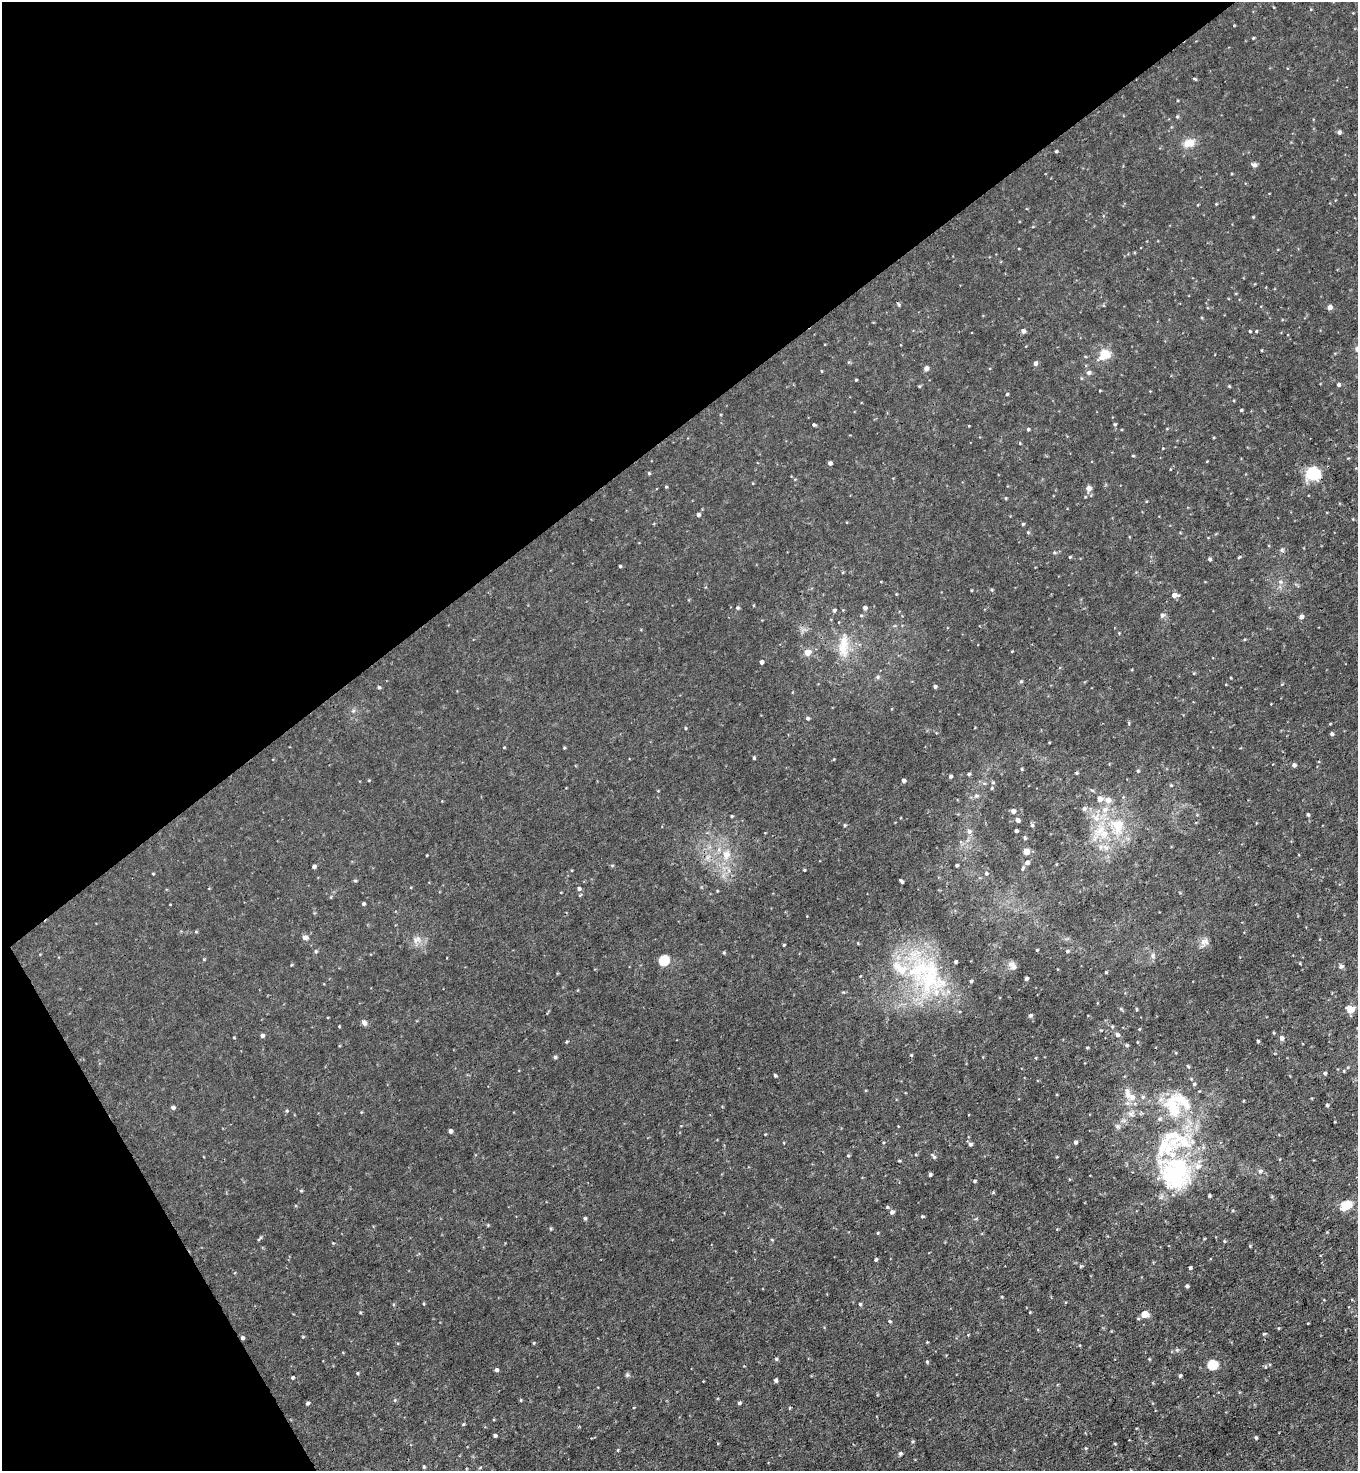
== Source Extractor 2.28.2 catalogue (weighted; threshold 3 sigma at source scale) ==
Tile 5 of 4 x 4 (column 1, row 2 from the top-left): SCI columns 295-1650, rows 2941-4409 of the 5870 x 5879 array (HDU 1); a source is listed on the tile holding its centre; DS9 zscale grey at full resolution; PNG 1360 x 1473 px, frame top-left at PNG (2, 2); no overlay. Shown black and unused: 34% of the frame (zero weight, under 3 of 4 exposures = <1% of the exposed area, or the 3 px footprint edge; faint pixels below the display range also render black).
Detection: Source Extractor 2.28.2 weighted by HDU 2 'WHT'; one run over the whole footprint, this tile lists its part. Background 0.00828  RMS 0.0024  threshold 0.0109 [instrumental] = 3 sigma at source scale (4.5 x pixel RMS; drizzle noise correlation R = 1.50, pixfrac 1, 0.05/0.05 arcsec/px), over >= 5 px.
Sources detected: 260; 1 inside a brighter object's white glare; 2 cosmic-ray / hot-pixel residue — not listed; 21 inside a brighter listed object's ellipse — not listed separately; the other 236 listed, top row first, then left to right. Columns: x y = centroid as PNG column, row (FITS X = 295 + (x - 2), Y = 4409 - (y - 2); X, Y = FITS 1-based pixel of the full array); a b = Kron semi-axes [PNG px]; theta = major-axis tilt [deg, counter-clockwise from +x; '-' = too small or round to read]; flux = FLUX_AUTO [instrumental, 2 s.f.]
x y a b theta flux
1234 25 4 2 - 0.17
1253 38 4 3 - 0.22
1195 79 5 3 - 0.25
1177 116 5 4 - 0.29
1339 132 5 4 - 0.62
1189 143 16 11 17 2.8
1056 151 4 3 - 0.31
1254 165 7 6 - 0.74
1231 174 4 2 - 0.19
1216 204 4 3 - 0.2
1253 217 4 4 - 0.2
899 305 6 3 -60 0.31
1330 307 6 5 - 0.98
1023 331 5 5 - 0.73
1250 331 4 3 - 0.27
1256 331 4 3 - 0.26
1357 349 9 7 89 1
1104 355 11 9 30 5.2
1035 363 5 4 - 0.77
926 368 7 6 - 0.69
821 371 4 3 - 0.2
1089 372 6 6 - 0.6
1081 378 5 3 - 0.23
856 380 3 2 - 0.21
1338 385 4 4 - 0.42
919 386 4 3 - 0.26
1229 386 5 3 - 0.23
1100 391 3 2 - 0.21
1007 394 3 3 - 0.32
1241 410 3 3 - 0.3
1115 424 4 4 - 0.35
814 425 4 3 - 0.38
1028 429 4 3 - 0.3
1167 429 5 3 - 0.2
1214 437 4 3 - 0.21
1020 443 4 3 - 0.19
1133 456 5 3 - 0.21
1207 461 4 2 - 0.16
830 463 4 4 - 0.68
649 473 4 4 - 0.26
1312 474 10 9 - 13
795 479 5 3 - 0.2
666 487 4 3 - 0.24
1089 488 8 7 - 1.2
1006 498 4 4 - 0.23
698 515 5 4 - 0.67
1023 524 4 4 - 0.34
1028 532 4 4 - 0.28
1282 550 6 5 - 0.48
1054 553 5 4 - 0.29
1070 557 4 4 - 0.27
1239 557 4 3 - 0.27
1210 559 4 4 - 0.46
620 566 3 3 - 0.32
1280 582 7 7 - 0.81
971 590 4 3 - 0.17
1174 595 6 5 - 1.5
737 608 5 5 - 0.42
865 608 5 5 - 0.66
834 610 4 4 - 0.52
1162 615 6 6 - 0.75
1301 617 4 4 - 1
842 648 29 14 -68 5.9
1012 651 3 3 - 0.19
807 652 5 5 - 3.3
761 662 4 4 - 0.8
878 677 6 5 - 0.46
1231 678 3 2 - 0.18
1021 681 5 5 - 0.33
1282 684 5 3 - 0.19
935 686 4 4 - 0.5
379 687 5 4 - 0.35
353 711 6 5 - 0.51
807 718 4 4 - 0.49
1129 723 5 3 - 0.24
1330 724 3 3 - 0.19
685 728 4 3 - 0.23
1332 734 4 4 - 0.52
504 747 3 3 - 0.2
564 748 4 3 - 0.25
754 758 4 4 - 0.28
1294 765 4 4 - 0.74
1022 769 4 4 - 0.23
1138 771 4 4 - 0.3
1076 773 4 4 - 0.28
969 774 5 4 - 0.44
950 776 4 4 - 0.57
903 780 4 4 - 0.81
993 782 5 4 - 0.37
984 783 6 4 -18 0.36
1171 785 5 4 - 0.26
992 788 5 4 - 0.27
658 791 4 3 - 0.16
976 796 7 6 - 0.67
1100 799 6 6 - 1.5
1084 808 6 5 - 0.59
1013 811 4 4 - 1.1
1197 815 4 4 - 0.22
1308 815 4 4 - 0.39
732 816 4 3 - 0.27
1017 820 5 4 - 0.95
845 825 4 4 - 0.3
1032 825 5 4 - 0.41
1117 826 29 23 -84 12
969 831 7 7 - 0.87
1016 831 4 3 - 0.54
1025 838 6 4 -90 0.32
961 842 6 4 -72 0.34
1026 852 5 4 - 4.8
726 855 13 11 72 3.2
1027 862 5 4 - 0.86
957 865 3 3 - 0.38
314 867 4 3 - 0.59
1023 868 7 4 66 0.44
804 870 3 3 - 0.22
986 873 5 4 - 0.46
153 874 3 3 - 0.2
355 881 5 4 - 0.32
901 881 5 3 - 0.48
579 889 5 5 - 0.59
717 891 4 3 - 0.19
170 904 3 2 - 0.14
363 904 3 3 - 0.43
196 932 5 4 - 0.24
305 937 8 7 - 0.84
417 939 14 10 23 1.9
1204 942 13 9 52 1.4
784 945 3 2 - 0.25
1037 950 3 2 - 0.22
316 951 5 5 - 0.38
1067 951 5 4 - 0.36
724 952 4 3 - 0.28
1153 955 6 6 - 0.68
204 959 5 3 - 0.21
664 960 9 9 - 5.5
1300 963 4 2 - 0.17
291 965 4 3 - 0.21
1341 966 7 6 - 0.59
1013 967 10 9 - 1.2
1106 972 3 3 - 0.24
929 978 61 40 70 31
1026 979 3 3 - 0.64
971 981 4 4 - 0.42
843 992 5 3 - 0.23
1121 1009 7 3 -36 0.29
1136 1009 5 3 - 0.25
1350 1009 8 7 - 2.6
1030 1015 6 4 27 0.34
364 1022 8 6 -55 0.88
339 1026 3 2 - 0.2
262 1035 4 4 - 0.68
1117 1035 6 5 - 0.69
234 1038 4 2 - 0.2
1282 1038 6 5 - 0.82
1258 1041 3 3 - 0.34
566 1042 4 3 - 0.26
1137 1042 4 3 - 0.19
1127 1045 5 4 - 0.35
1087 1048 4 3 - 0.24
911 1055 4 4 - 0.25
555 1057 5 4 - 0.42
1188 1066 6 3 -45 0.25
1348 1067 5 3 - 0.24
1344 1071 4 3 - 0.22
1325 1073 4 4 - 0.4
775 1075 4 4 - 0.39
1194 1084 5 4 - 0.4
1127 1094 18 7 -85 2.3
1143 1097 6 5 - 0.52
1171 1103 25 21 57 9
1327 1105 4 4 - 0.36
173 1108 5 4 - 0.59
287 1111 5 4 - 0.3
1131 1113 10 9 - 1.5
1117 1126 8 7 - 0.69
450 1131 4 4 - 1.1
765 1134 3 3 - 0.17
1075 1142 4 4 - 0.75
970 1144 4 4 - 0.69
848 1156 4 4 - 0.28
934 1156 8 3 -50 0.41
1260 1171 6 6 - 0.73
1175 1173 52 44 -56 29
930 1175 4 4 - 0.43
975 1181 5 4 - 0.31
301 1191 4 4 - 0.24
993 1193 5 3 - 0.23
1346 1205 9 7 28 6.7
887 1207 5 4 - 0.35
892 1212 6 5 - 0.58
922 1216 4 3 - 0.29
585 1218 4 4 - 0.43
488 1225 4 4 - 0.23
878 1233 4 3 - 0.26
260 1238 10 3 49 0.36
1224 1241 4 4 - 0.27
1250 1246 4 4 - 0.2
876 1260 4 3 - 0.45
1081 1266 4 4 - 0.27
1190 1267 3 3 - 0.51
1187 1286 3 3 - 0.58
424 1304 5 3 - 0.22
860 1304 4 4 - 0.36
1030 1312 3 3 - 0.19
1145 1314 7 6 - 2.5
890 1321 4 3 - 0.34
1308 1323 3 2 - 0.16
1264 1334 5 4 - 0.29
303 1337 5 3 - 0.2
242 1338 4 4 - 0.54
927 1342 3 3 - 0.17
534 1343 4 3 - 0.23
1177 1350 5 5 - 0.33
776 1359 5 4 - 0.37
1149 1359 4 3 - 0.21
927 1362 5 4 - 0.31
1213 1365 10 9 - 4.5
496 1370 4 4 - 0.63
357 1373 4 3 - 0.25
627 1375 6 5 - 0.44
1180 1376 4 3 - 0.37
292 1377 4 4 - 0.32
776 1380 4 4 - 0.57
395 1400 5 5 - 0.3
521 1400 4 4 - 0.23
308 1403 4 4 - 0.49
739 1403 4 4 - 0.42
789 1408 5 3 - 0.24
463 1424 5 4 - 0.27
495 1436 4 4 - 0.46
1256 1438 5 4 - 0.32
912 1441 5 4 - 0.28
1115 1444 5 3 - 0.2
1086 1448 4 4 - 0.23
900 1453 5 4 - 0.48
424 1467 3 3 - 0.33
Overlapping masked pixels (flux is a lower limit): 2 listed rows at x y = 1175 1173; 242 1338
Isophote crosses this tile's border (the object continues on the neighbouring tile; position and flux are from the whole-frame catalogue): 1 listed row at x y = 1357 349